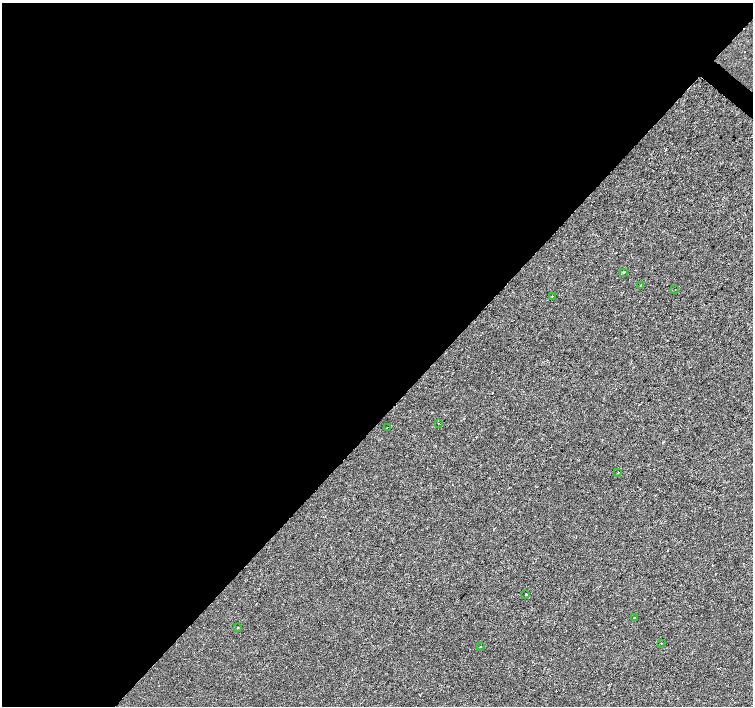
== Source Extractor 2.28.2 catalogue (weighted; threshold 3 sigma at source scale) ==
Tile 5 of 4 x 4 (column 1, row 2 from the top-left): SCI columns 7-1508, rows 3048-4454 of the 6016 x 6029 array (HDU 1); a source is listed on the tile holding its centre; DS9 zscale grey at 2 x 2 block average (1 PNG px = mean of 2 x 2 image px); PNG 755 x 708 px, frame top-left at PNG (2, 3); each listed source drawn as its Kron ellipse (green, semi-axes under 4 px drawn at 4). Shown black and unused: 59% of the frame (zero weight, under 2 of 3 exposures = <1% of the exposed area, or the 3 px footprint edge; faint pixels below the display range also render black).
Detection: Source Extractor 2.28.2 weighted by HDU 2 'WHT'; one run over the whole footprint, this tile lists its part. Background 2.22e-04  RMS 0.0026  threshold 0.0116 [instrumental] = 3 sigma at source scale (4.5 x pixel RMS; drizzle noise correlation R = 1.50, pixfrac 1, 0.0396/0.0396 arcsec/px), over >= 5 px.
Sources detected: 14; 2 cosmic-ray / hot-pixel residue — neither listed nor drawn; the other 12 listed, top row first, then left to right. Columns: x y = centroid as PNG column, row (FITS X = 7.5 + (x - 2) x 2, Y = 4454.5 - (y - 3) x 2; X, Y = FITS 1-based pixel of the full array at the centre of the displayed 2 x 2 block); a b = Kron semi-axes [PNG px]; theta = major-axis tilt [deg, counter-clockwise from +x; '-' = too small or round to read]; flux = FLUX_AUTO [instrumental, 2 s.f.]
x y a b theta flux
624 272 3 2 - 0.62
641 285 3 2 - 0.34
675 289 2 2 - 0.18
552 296 2 2 - 0.32
439 423 2 2 - 0.23
387 428 2 2 - 2
618 473 2 2 - 0.56
526 594 2 2 - 11
635 618 2 2 - 0.77
238 627 2 2 - 0.31
661 643 2 2 - 0.32
480 647 2 2 - 0.42
Diffuse or blended objects may show on this block-average render without a row.